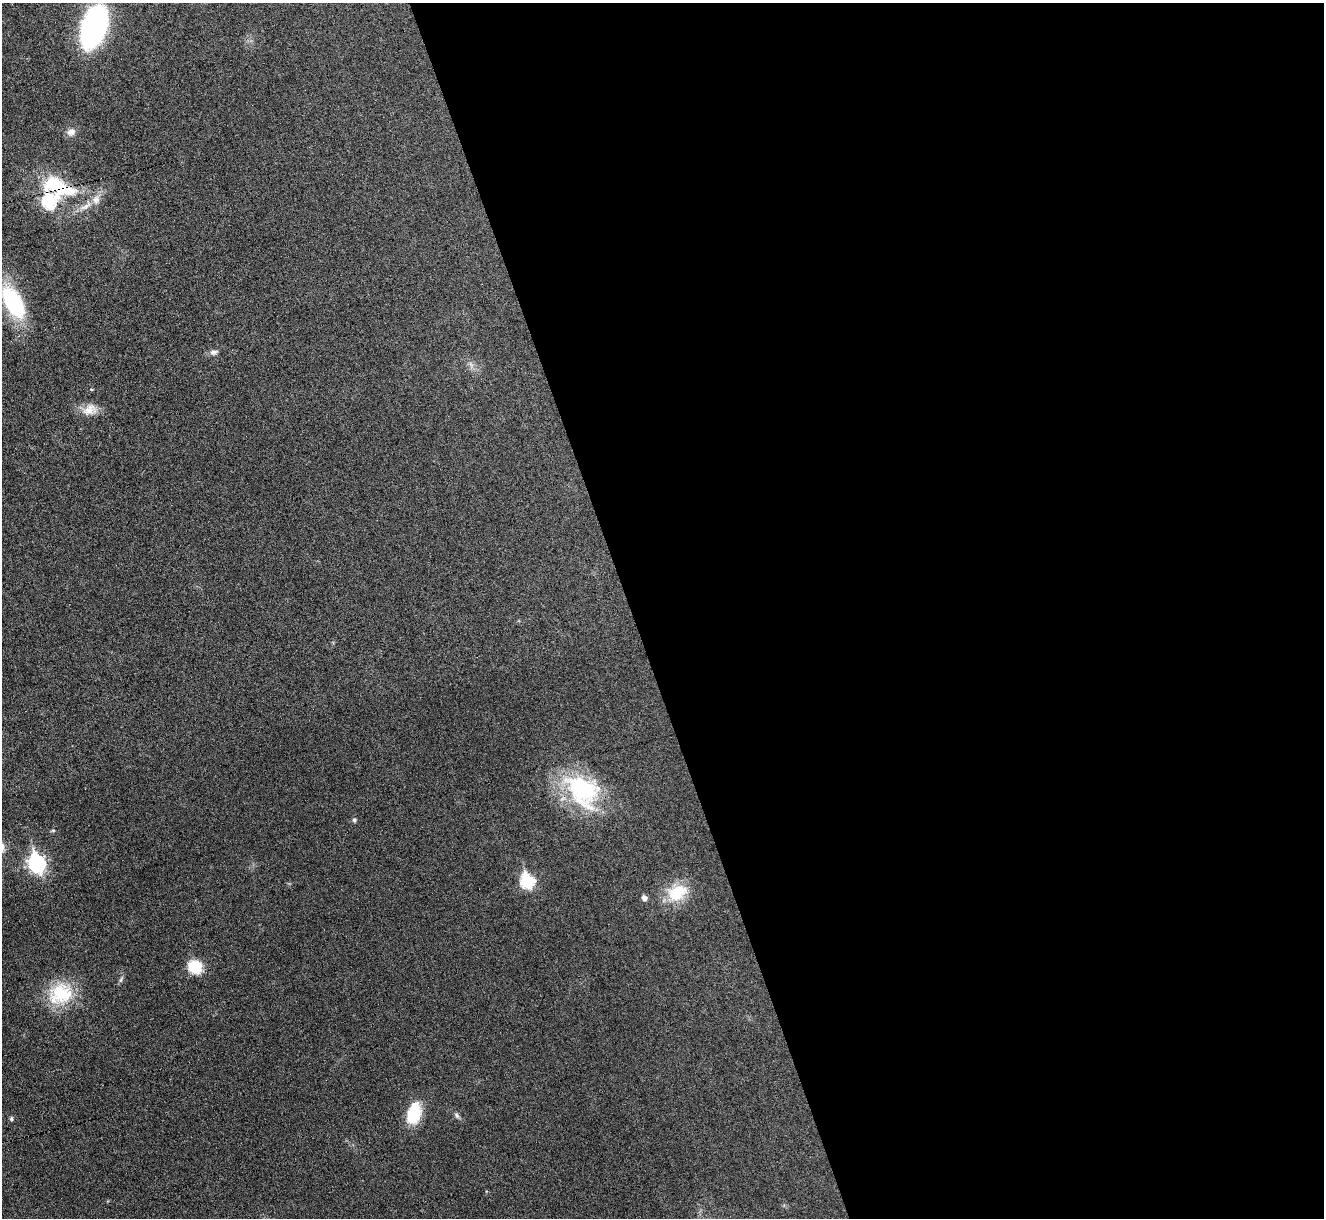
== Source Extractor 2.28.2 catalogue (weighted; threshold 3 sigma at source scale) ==
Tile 8 of 4 x 4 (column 4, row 2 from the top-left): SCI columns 3969-5290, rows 2576-3791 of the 5292 x 5276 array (HDU 1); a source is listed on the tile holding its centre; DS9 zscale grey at full resolution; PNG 1326 x 1220 px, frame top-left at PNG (2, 3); no overlay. Shown black and unused: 52% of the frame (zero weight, under 3 of 6 exposures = <1% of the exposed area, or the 3 px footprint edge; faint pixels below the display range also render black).
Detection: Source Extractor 2.28.2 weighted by HDU 2 'WHT'; one run over the whole footprint, this tile lists its part. Background 0.0461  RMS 0.0041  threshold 0.0168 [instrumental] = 3 sigma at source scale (4.09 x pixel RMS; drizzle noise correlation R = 1.36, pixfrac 0.8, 0.05/0.05 arcsec/px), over >= 5 px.
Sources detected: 23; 2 inside a brighter listed object's ellipse — not listed separately; the other 21 listed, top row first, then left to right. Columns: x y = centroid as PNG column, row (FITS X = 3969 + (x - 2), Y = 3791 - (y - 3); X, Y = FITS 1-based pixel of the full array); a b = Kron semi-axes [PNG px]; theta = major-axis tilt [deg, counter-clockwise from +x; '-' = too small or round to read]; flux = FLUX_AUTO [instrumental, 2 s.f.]
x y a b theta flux
94 27 27 15 72 120
71 132 11 10 - 2.4
54 184 26 17 -29 23
49 201 8 8 - 43
86 206 21 8 34 4.1
13 302 33 15 -60 36
214 352 11 6 14 1.4
471 364 9 3 -45 0.94
90 410 20 15 21 5
582 790 49 35 -46 41
354 820 5 5 - 0.66
53 830 6 4 0 0.48
37 863 9 7 -72 110
527 881 8 6 -73 48
677 893 29 21 31 13
644 898 5 5 - 1.9
195 967 13 12 - 12
60 994 34 28 26 19
414 1114 23 14 74 14
457 1115 9 6 -51 1
11 1119 6 4 -88 0.59
Overlapping masked pixels (flux is a lower limit): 2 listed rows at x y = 54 184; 49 201
Isophote crosses this tile's border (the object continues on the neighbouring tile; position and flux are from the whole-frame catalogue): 1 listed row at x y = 94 27